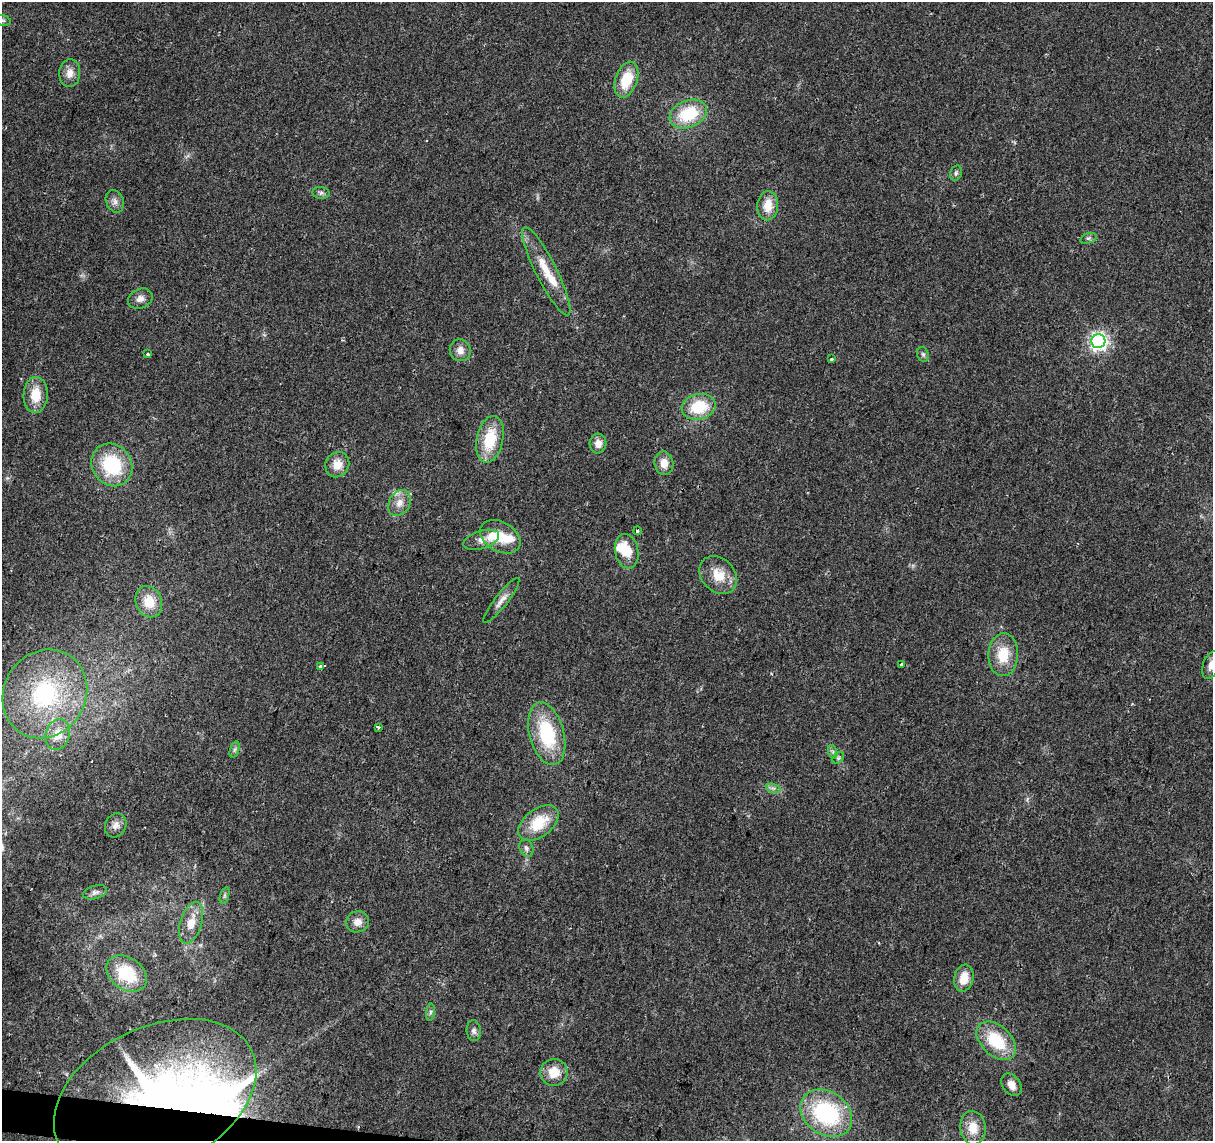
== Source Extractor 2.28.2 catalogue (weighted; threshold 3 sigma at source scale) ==
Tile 7 of 4 x 4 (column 3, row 2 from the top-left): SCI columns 2423-3633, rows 2501-3639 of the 4851 x 5061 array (HDU 1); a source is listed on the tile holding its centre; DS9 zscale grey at full resolution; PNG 1215 x 1143 px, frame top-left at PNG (2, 2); each listed source drawn as its Kron ellipse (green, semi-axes under 4 px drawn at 4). Shown black and unused: <1% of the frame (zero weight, under 2 of 3 exposures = <1% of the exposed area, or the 3 px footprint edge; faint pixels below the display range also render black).
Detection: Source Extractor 2.28.2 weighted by HDU 2 'WHT'; one run over the whole footprint, this tile lists its part. Background 0.0399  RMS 0.0058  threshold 0.0263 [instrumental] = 3 sigma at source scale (4.5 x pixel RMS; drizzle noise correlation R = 1.50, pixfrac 1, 0.0396/0.0396 arcsec/px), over >= 5 px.
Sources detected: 66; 5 inside a brighter object's white glare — neither listed nor drawn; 1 inside a brighter listed object's ellipse — not listed separately; the other 60 listed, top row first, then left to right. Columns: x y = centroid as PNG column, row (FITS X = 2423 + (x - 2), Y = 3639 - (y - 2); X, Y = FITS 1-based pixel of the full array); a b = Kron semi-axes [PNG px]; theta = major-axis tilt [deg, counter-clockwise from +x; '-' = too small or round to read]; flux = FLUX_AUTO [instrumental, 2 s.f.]
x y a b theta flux
2 20 9 5 -14 1.3
70 73 14 10 84 5.3
626 80 18 11 70 19
688 114 19 13 23 28
956 173 8 5 75 1.4
321 193 8 6 -4 1.6
115 201 11 8 -67 3.1
768 206 14 10 86 9.9
1088 238 8 5 18 1.3
546 271 49 10 -63 17
140 299 13 9 25 3.7
1098 341 7 7 - 230
460 350 11 10 - 4.5
147 354 3 3 - 1.3
923 354 7 5 -68 1.3
831 359 4 3 - 1.1
36 395 18 12 87 13
699 407 17 12 13 22
490 439 24 13 78 23
598 444 10 8 85 4.6
664 463 12 9 -81 6.1
112 465 22 19 -56 38
337 465 13 11 58 7.9
400 503 14 10 58 5.8
638 531 4 3 - 1.2
500 537 22 14 -30 14
481 540 18 9 17 5.1
627 551 17 11 -80 14
718 575 21 16 -46 13
501 600 28 6 52 4.6
149 602 16 13 -68 12
1003 655 21 15 88 17
902 665 4 3 - 1.5
1211 665 14 8 68 5
321 666 3 3 - 1.3
45 694 46 41 57 76
378 727 4 3 - 0.94
547 734 32 17 -75 40
58 735 16 12 72 9.9
234 750 8 3 71 1.2
833 752 7 4 -72 1.4
838 758 7 5 45 1.4
773 788 7 4 -18 1.5
538 823 23 14 37 20
116 825 12 10 63 3.6
526 848 9 6 -63 2
95 892 12 6 16 2.4
225 895 8 4 72 1.1
357 922 12 10 19 4.7
191 923 21 10 73 11
127 973 22 16 -36 27
964 978 13 9 78 9.8
430 1012 8 4 82 1.2
474 1031 10 7 -85 2.2
996 1041 23 15 -43 27
554 1072 13 13 - 11
1011 1085 12 8 -54 5.3
155 1097 107 69 26 340
826 1113 28 21 -34 61
973 1128 17 12 -83 10
Overlapping masked pixels (flux is a lower limit): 1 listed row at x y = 155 1097
Isophote crosses this tile's border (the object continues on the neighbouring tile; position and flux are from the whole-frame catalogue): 2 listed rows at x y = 2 20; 1211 665